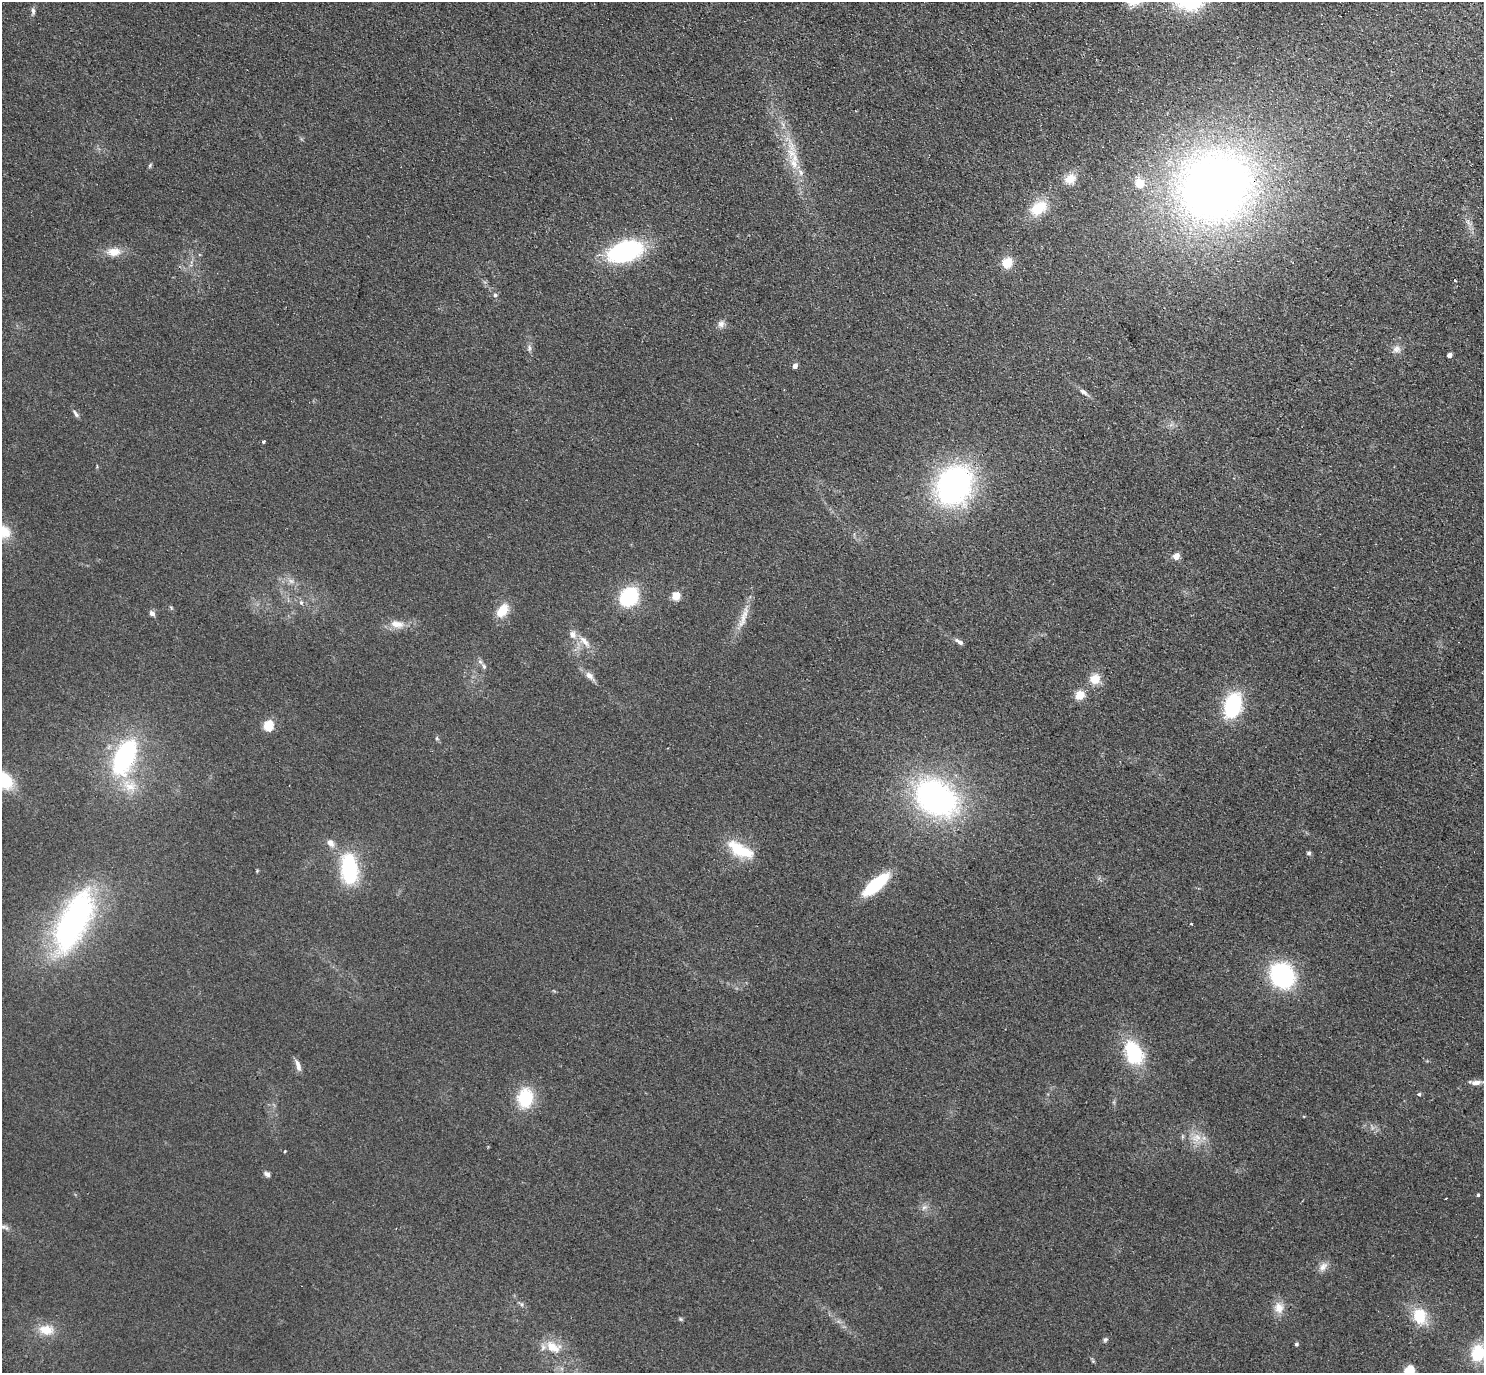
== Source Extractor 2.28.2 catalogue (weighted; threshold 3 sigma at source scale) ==
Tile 10 of 4 x 4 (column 2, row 3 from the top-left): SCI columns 1521-3002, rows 1575-2945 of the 6004 x 6031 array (HDU 1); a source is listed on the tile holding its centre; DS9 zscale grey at full resolution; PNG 1486 x 1375 px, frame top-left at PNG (2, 2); no overlay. Shown black and unused: <1% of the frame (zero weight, under 2 of 3 exposures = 3% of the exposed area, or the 3 px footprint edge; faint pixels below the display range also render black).
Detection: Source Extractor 2.28.2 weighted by HDU 2 'WHT'; one run over the whole footprint, this tile lists its part. Background 0.0953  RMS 0.01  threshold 0.0467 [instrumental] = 3 sigma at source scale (4.5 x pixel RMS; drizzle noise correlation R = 1.50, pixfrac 1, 0.05/0.05 arcsec/px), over >= 5 px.
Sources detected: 79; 1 too faint to see at this stretch — not listed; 3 inside a brighter listed object's ellipse — not listed separately; the other 75 listed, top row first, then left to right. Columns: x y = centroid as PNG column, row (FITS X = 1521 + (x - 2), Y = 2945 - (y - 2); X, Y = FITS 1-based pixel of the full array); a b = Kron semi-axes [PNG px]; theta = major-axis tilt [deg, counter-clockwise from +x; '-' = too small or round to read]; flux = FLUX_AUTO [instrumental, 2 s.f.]
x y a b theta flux
33 11 11 5 88 3
794 164 20 10 -79 19
150 165 7 4 46 1.4
1070 179 15 12 31 13
1139 183 15 13 31 16
1215 186 76 70 32 870
1038 208 23 15 34 28
1468 223 11 5 -54 4.4
625 251 25 14 18 180
114 252 19 11 2 14
1007 263 10 10 - 19
1455 280 4 2 - 0.72
495 295 6 5 - 1.9
721 324 10 8 56 4.9
529 348 9 5 84 2.8
1396 349 11 10 - 6.2
1449 355 4 4 - 6.1
795 366 5 4 - 5.7
1083 392 13 6 -36 4
76 414 12 4 -54 3
263 442 4 3 - 2.3
954 485 26 20 59 380
4 532 20 17 -50 20
1176 556 5 4 - 16
676 596 5 5 - 40
629 597 15 12 51 88
301 603 8 5 -63 2.7
171 607 6 3 -20 1.2
502 611 18 11 53 19
152 613 8 6 -42 3.6
743 617 39 8 70 15
397 624 20 10 -10 12
584 642 23 8 -48 11
959 642 12 5 -34 3.8
480 662 8 6 -66 2.6
590 676 16 8 -46 6.6
1095 679 13 12 - 14
1080 695 12 10 43 12
1233 705 20 13 72 92
268 725 5 5 - 64
437 738 6 5 - 1.5
124 757 25 13 66 190
3 780 22 15 -42 47
130 786 18 12 15 16
936 798 34 24 -35 320
330 843 12 9 -47 6.5
740 850 34 13 -27 38
1309 853 6 5 - 2
349 869 29 16 -86 88
876 885 28 10 41 62
74 921 73 30 64 250
1191 924 3 2 - 1.1
1282 975 20 17 -50 140
1133 1053 31 20 -66 58
298 1065 16 6 -70 5.5
1476 1083 13 6 7 5.8
1419 1094 4 4 - 1.9
525 1098 22 17 83 43
1196 1138 15 11 15 13
285 1151 3 3 - 1.3
267 1174 8 6 -34 3.4
1478 1195 4 4 - 1.4
924 1207 9 6 38 3.8
4 1227 19 5 -21 5.1
1323 1267 15 9 47 6.8
522 1304 6 4 71 1.4
1279 1308 16 12 -78 12
1420 1316 22 17 -71 30
680 1319 5 5 - 1.4
46 1330 21 13 -6 17
1105 1339 7 5 47 1.9
1296 1344 5 4 - 1.8
553 1347 22 13 -27 19
1478 1353 21 17 80 38
1409 1370 5 5 - 72
Overlapping masked pixels (flux is a lower limit): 1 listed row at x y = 1215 186
Isophote crosses this tile's border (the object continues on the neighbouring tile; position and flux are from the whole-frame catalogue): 5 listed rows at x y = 4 532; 3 780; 4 1227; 1478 1353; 1409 1370